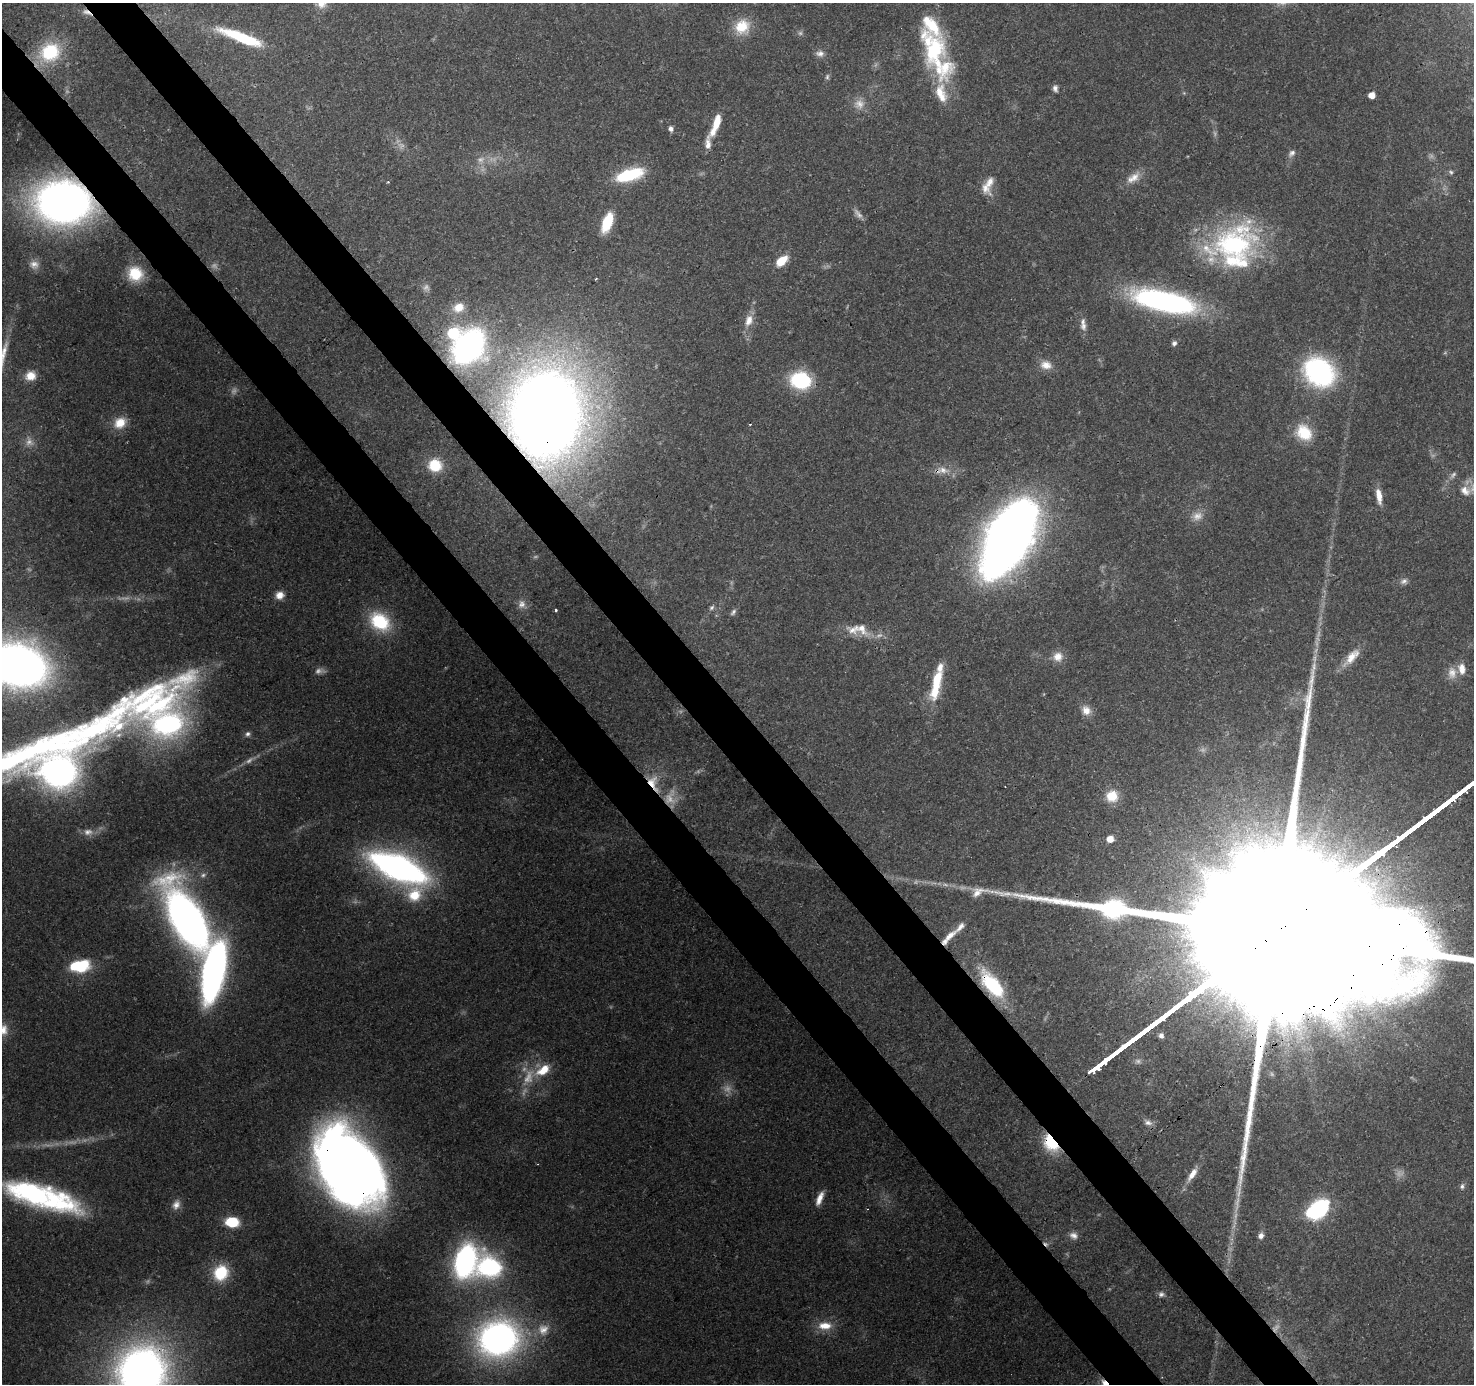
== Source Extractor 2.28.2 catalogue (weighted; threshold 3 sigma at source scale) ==
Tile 11 of 4 x 4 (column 3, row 3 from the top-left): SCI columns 3042-4513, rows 1589-2970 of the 6082 x 6009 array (HDU 1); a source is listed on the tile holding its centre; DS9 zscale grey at full resolution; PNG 1476 x 1386 px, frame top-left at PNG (2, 3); no overlay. Shown black and unused: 7% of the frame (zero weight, under 3 of 4 exposures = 7% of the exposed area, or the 3 px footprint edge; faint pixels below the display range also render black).
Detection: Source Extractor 2.28.2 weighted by HDU 2 'WHT'; one run over the whole footprint, this tile lists its part. Background 0.0912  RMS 0.0036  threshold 0.0161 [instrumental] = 3 sigma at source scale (4.5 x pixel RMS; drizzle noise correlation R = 1.50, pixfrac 1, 0.0396/0.0396 arcsec/px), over >= 5 px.
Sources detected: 150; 32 too faint to see at this stretch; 2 inside a brighter object's white glare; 2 cosmic-ray / hot-pixel residue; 1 long thin detection or spike segment (spike, bleed or trail) — not listed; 18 inside a brighter listed object's ellipse — not listed separately; the other 95 listed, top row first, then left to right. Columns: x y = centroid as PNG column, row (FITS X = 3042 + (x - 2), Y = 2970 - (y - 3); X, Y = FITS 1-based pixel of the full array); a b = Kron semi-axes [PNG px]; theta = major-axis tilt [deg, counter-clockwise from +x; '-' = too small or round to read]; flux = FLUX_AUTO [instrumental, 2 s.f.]
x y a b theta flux
322 3 15 12 74 4
86 12 14 6 -26 1.7
742 27 20 18 37 9.5
242 37 49 10 -20 26
934 49 47 27 83 34
50 52 24 21 24 22
820 53 12 8 -5 1.8
1055 88 8 6 -84 1.4
941 93 28 15 -75 9.1
1372 95 5 5 - 4.3
717 122 20 8 72 6.9
671 129 7 6 - 1.4
708 144 23 7 85 3.3
1292 153 11 7 48 1.6
1451 172 6 6 - 0.72
629 175 31 12 17 22
1133 178 21 10 37 4.6
388 182 3 3 - 0.38
985 188 22 11 -59 3.9
63 202 37 28 -6 270
607 222 17 8 70 16
1233 245 60 38 1 65
781 261 14 8 39 7.6
34 265 13 11 -22 2.9
135 274 17 16 - 11
596 279 3 3 - 0.4
1164 301 59 18 -12 110
458 307 17 13 30 6.4
749 320 17 11 69 4.3
1084 326 10 9 - 2
1174 343 7 6 - 1.2
468 346 31 24 49 120
2 357 52 7 75 8.2
1046 365 15 11 -11 4
1319 372 28 22 -40 71
30 376 12 10 21 4.7
800 380 18 15 -11 29
546 415 66 52 87 620
120 423 17 13 33 6.5
1304 433 22 17 -47 12
435 465 13 12 - 9.5
943 470 18 10 -19 4.1
1465 491 17 12 -28 4.9
1379 496 18 7 -81 4.4
1009 537 75 37 61 340
1404 581 10 8 27 1.5
280 595 9 8 - 3.4
522 604 12 10 72 2.9
712 608 8 6 45 0.94
556 610 3 3 - 0.47
733 612 10 5 50 1.1
380 622 27 19 -37 21
854 629 22 13 8 5.9
1058 657 13 12 - 3.8
1352 657 28 11 49 6.3
17 665 42 29 -15 250
1462 669 15 9 -83 4
937 680 22 10 79 10
150 701 94 42 23 97
1086 710 13 11 -54 3.7
248 734 7 6 - 1.1
59 772 26 22 3 120
653 783 28 15 -67 11
1112 796 14 14 - 7
88 832 14 9 5 2.7
1110 839 5 5 - 4.5
398 867 44 18 -23 160
203 875 10 6 16 1.2
414 895 18 17 - 11
188 920 62 25 -62 230
950 936 19 8 42 4.2
82 965 20 14 37 15
992 984 39 17 -51 29
3 1030 16 12 65 4.8
543 1070 19 10 34 7.8
1148 1123 11 7 -12 1.7
1051 1143 17 11 -57 18
350 1167 70 46 -55 500
1192 1174 20 8 56 4.1
1462 1186 7 5 85 1
820 1198 18 7 68 3.6
55 1202 59 29 -18 50
176 1205 13 10 66 2.7
1318 1209 19 12 37 47
232 1222 11 8 -5 15
1073 1236 12 9 -25 2.3
1261 1236 7 6 - 1.7
465 1261 27 17 73 93
489 1267 20 17 -6 54
221 1273 17 15 64 15
1161 1294 8 7 - 1.1
825 1326 20 11 0 6.4
543 1329 16 14 56 5.3
498 1338 34 29 14 150
142 1372 45 42 58 240
Overlapping masked pixels (flux is a lower limit): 10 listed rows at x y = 86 12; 63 202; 468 346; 546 415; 943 470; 653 783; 992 984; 1051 1143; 350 1167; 142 1372
Isophote crosses this tile's border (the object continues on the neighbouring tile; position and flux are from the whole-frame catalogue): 6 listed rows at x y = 322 3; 2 357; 17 665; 59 772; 3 1030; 142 1372